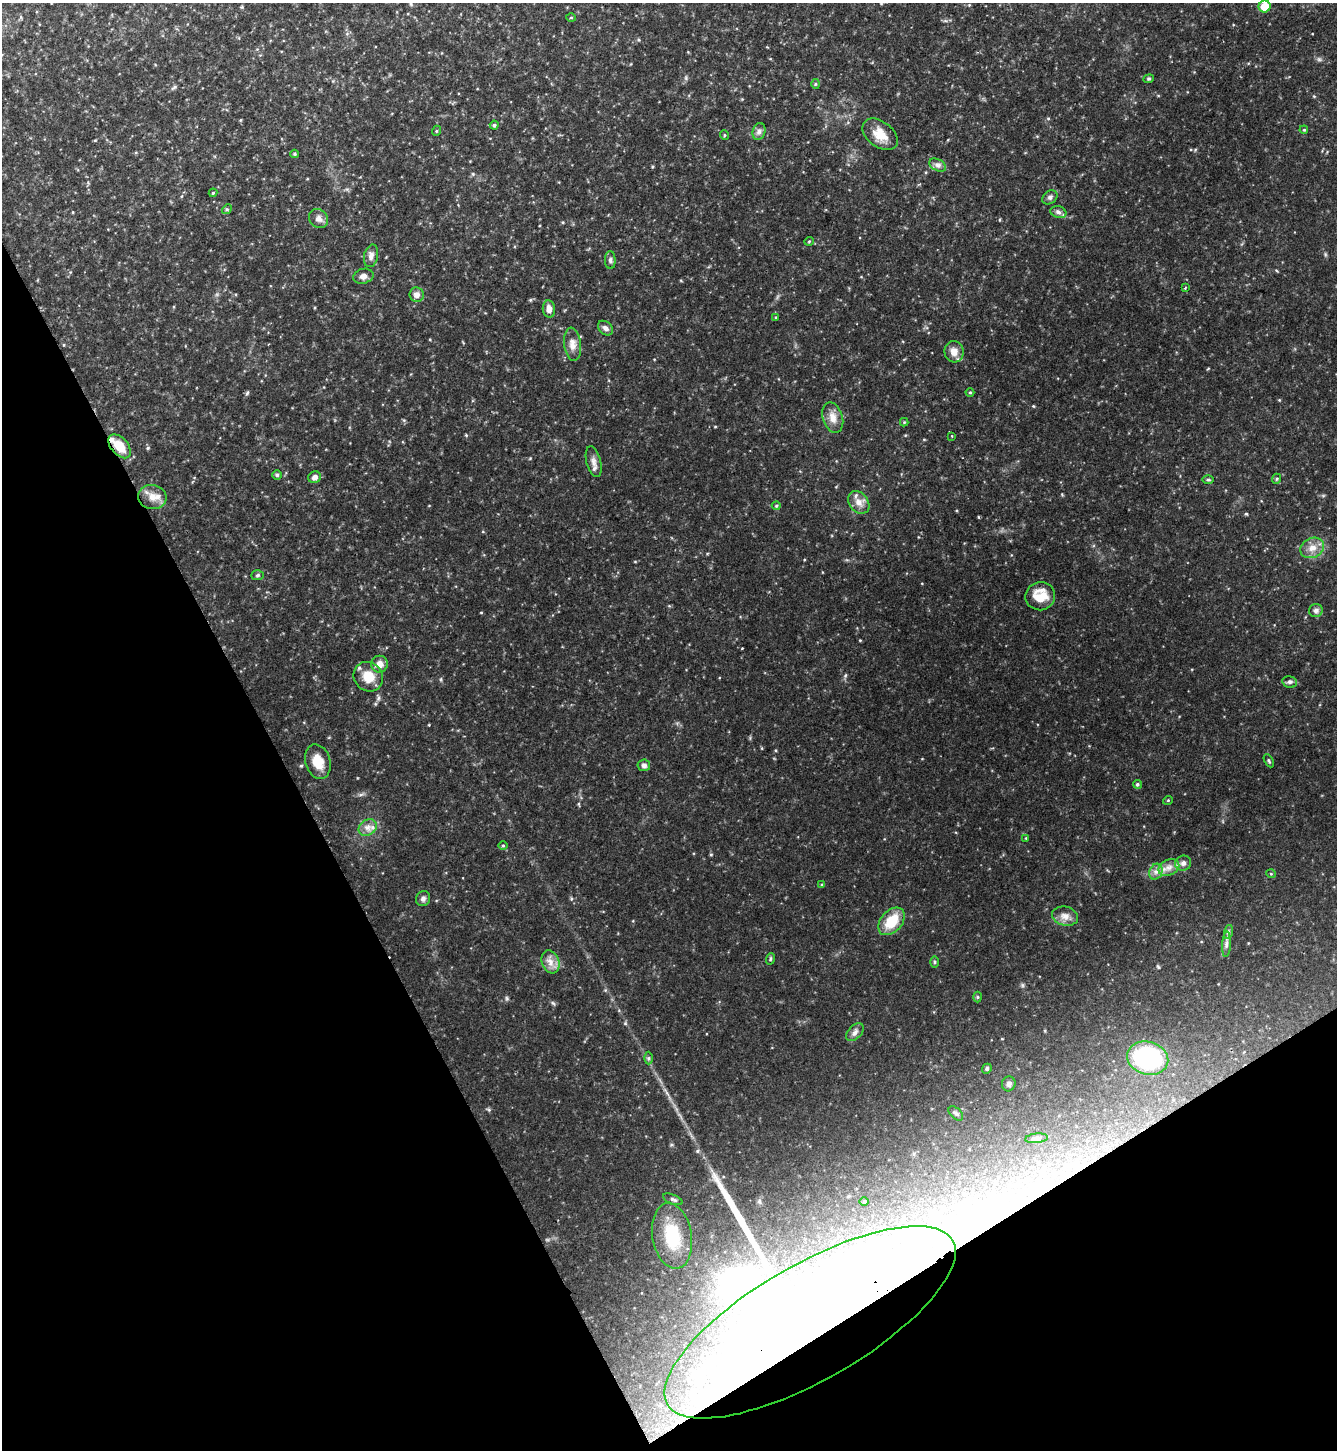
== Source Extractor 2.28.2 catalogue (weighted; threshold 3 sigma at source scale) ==
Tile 14 of 4 x 4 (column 2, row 4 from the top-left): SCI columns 1490-2824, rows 1-1448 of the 5786 x 5793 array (HDU 1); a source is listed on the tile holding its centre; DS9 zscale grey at full resolution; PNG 1339 x 1452 px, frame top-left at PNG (2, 3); each listed source drawn as its Kron ellipse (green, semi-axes under 4 px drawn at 4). Shown black and unused: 28% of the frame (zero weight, under 2 of 3 exposures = <1% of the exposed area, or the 3 px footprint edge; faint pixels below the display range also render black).
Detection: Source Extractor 2.28.2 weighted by HDU 2 'WHT'; one run over the whole footprint, this tile lists its part. Background 0.0913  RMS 0.0067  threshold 0.0301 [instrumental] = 3 sigma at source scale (4.5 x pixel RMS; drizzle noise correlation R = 1.50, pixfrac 1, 0.05/0.05 arcsec/px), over >= 5 px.
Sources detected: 88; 5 inside a brighter object's white glare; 1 long thin detection or spike segment (spike, bleed or trail) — neither listed nor drawn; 1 inside a brighter listed object's ellipse — not listed separately; the other 81 listed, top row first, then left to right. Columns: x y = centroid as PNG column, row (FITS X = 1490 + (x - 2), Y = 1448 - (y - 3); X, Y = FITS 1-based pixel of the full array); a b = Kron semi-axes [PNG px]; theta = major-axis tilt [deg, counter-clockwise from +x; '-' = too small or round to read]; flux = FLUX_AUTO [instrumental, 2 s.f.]
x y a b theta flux
1265 6 6 6 - 11
571 17 5 3 - 0.56
1149 79 5 4 - 0.84
815 84 5 3 - 0.59
494 125 4 4 - 0.87
1304 130 4 3 - 0.58
436 131 5 3 - 0.59
759 131 8 6 75 2.1
880 134 20 12 -37 10
724 135 5 3 - 0.61
295 154 4 4 - 0.8
938 165 9 6 -26 2.3
213 193 4 4 - 0.65
1050 197 8 6 37 1.8
227 209 5 4 - 0.82
1058 212 8 6 -18 1.9
319 219 10 8 -44 3
809 241 5 3 - 0.59
371 256 11 7 78 2.8
610 260 9 5 -88 1.5
363 276 10 7 14 3
1185 288 3 2 - 0.46
417 295 7 7 - 3.1
549 309 9 6 -83 3.9
776 317 4 3 - 0.52
605 328 8 6 -41 2.3
573 344 17 8 -83 5
954 352 10 9 - 5.3
970 392 4 3 - 0.6
833 418 16 10 -72 5.8
904 422 4 4 - 0.61
951 436 3 2 - 0.69
120 446 14 8 -48 13
594 462 15 7 -76 3.4
277 475 4 4 - 1
315 477 6 5 - 2.6
1276 479 5 3 - 0.72
1208 480 6 4 -1 0.87
152 497 14 12 -6 6.5
859 502 12 9 -53 4.8
776 506 4 4 - 0.69
1312 548 12 9 25 5.9
258 575 6 5 - 1.1
1040 596 15 14 - 12
1316 611 7 6 - 1.9
379 664 8 8 - 4.9
368 677 15 14 - 11
1290 682 7 5 -12 1.5
1269 761 7 3 -60 0.79
318 762 18 12 -73 9
644 765 6 6 - 2.2
1137 784 4 4 - 1.1
1168 800 5 3 - 0.55
368 827 10 7 35 3.6
1026 838 4 4 - 0.51
503 846 5 3 - 0.64
1183 863 8 7 - 2.6
1169 867 11 7 25 4.1
1156 872 8 6 69 2.6
1271 874 5 3 - 0.54
822 885 4 3 - 0.69
423 899 7 7 - 2
1065 916 13 9 -15 4.5
891 921 16 10 48 16
1228 932 7 4 72 1.3
1226 944 13 4 86 2.3
770 959 6 3 71 0.79
550 962 12 8 -70 4.7
934 962 6 4 90 0.83
977 997 5 3 - 0.71
855 1032 10 6 46 2.5
649 1058 6 4 89 1.1
1148 1058 21 16 -16 80
987 1069 5 4 - 0.96
1009 1084 7 6 - 1.7
956 1113 9 5 -44 1.3
1036 1138 11 4 6 1.6
673 1199 10 4 -22 1.5
864 1201 5 3 - 0.66
672 1236 33 19 -80 28
810 1322 164 58 30 1100
Overlapping masked pixels (flux is a lower limit): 2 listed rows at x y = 120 446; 810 1322